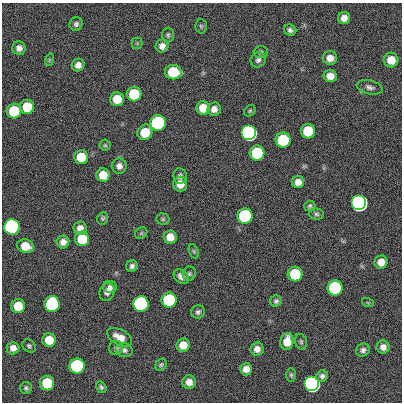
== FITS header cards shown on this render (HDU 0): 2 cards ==
NAXIS1  =                  400
NAXIS2  =                  400

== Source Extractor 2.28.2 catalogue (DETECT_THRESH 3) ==
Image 400 x 400 px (HDU 0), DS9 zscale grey, 1 PNG px = 1 image px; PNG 404 x 404 px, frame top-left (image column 1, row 400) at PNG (2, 3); each listed source drawn as its Kron ellipse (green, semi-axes under 4 px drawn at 4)
Background 0.864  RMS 34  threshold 101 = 3 sigma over >= 5 px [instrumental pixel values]
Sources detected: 88; all 88 listed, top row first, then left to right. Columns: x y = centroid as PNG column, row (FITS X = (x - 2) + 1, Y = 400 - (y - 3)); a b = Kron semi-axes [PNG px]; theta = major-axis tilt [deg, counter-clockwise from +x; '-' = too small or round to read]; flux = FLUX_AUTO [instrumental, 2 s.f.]
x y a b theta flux
344 18 6 6 - 1.6e+04
76 24 7 6 - 6.3e+03
201 26 7 5 -87 3.9e+03
290 30 6 5 - 6.7e+03
168 35 7 5 89 4.6e+03
137 43 5 5 - 3.3e+03
162 46 6 6 - 1.3e+04
19 48 7 6 - 1.2e+04
261 52 7 6 - 4.6e+03
330 58 7 7 - 1.8e+04
49 60 6 4 72 3.3e+03
258 60 8 7 - 7.4e+03
391 60 7 7 - 3.2e+04
78 65 6 6 - 1.4e+04
173 72 8 7 - 1.2e+05
330 76 6 6 - 1.9e+04
370 87 13 7 -13 9.4e+03
134 94 7 7 - 1.2e+05
117 99 7 7 - 4.7e+04
27 107 7 7 - 7.3e+04
203 108 7 7 - 3.8e+04
214 109 7 6 - 1.3e+04
14 111 7 7 - 1.2e+05
250 111 6 5 - 3.7e+03
158 123 7 7 - 1.0e+06
308 131 7 7 - 9.0e+04
145 132 8 7 - 5.0e+04
249 133 7 7 - 3.5e+06
283 140 7 7 - 2.1e+05
105 145 5 5 - 3.3e+03
257 153 7 7 - 1.8e+05
81 157 7 7 - 5.7e+04
119 166 7 7 - 1.1e+04
103 175 7 7 - 3.5e+04
180 176 7 6 - 7.6e+03
298 182 6 6 - 1.5e+04
180 184 7 7 - 2.4e+04
359 203 7 7 - 1.1e+07
310 206 6 5 - 4.6e+03
316 214 7 5 -3 5.1e+03
245 216 7 7 - 5.4e+05
103 218 6 5 - 4.2e+03
163 219 6 5 - 3.6e+03
12 227 7 7 - 2.9e+06
80 228 6 6 - 1.4e+04
141 233 6 5 - 3.6e+03
170 237 7 6 - 2.7e+04
82 239 7 7 - 7.7e+04
63 242 6 6 - 1.3e+04
25 246 8 6 -17 3.7e+04
194 251 7 4 -70 3.4e+03
381 262 7 6 - 2.1e+04
132 266 6 5 - 7.5e+03
189 274 7 6 - 5.1e+03
295 274 7 7 - 1.4e+05
181 277 8 6 -42 1.2e+04
110 287 7 6 - 8.7e+03
335 288 7 7 - 5.7e+05
107 292 9 7 62 1.0e+04
169 300 7 7 - 3.1e+05
276 301 5 5 - 5.2e+03
368 303 6 3 -19 2.6e+03
52 304 8 7 - 6.1e+05
141 304 7 7 - 2.1e+06
18 306 7 7 - 5.0e+04
198 312 7 6 - 6.2e+03
120 337 13 8 -28 2.4e+04
49 340 7 6 - 4.7e+04
287 341 8 6 81 3.3e+04
301 342 8 5 -74 4.5e+03
183 345 7 6 - 2.8e+04
29 346 7 6 - 4.8e+03
383 347 6 6 - 1.2e+04
13 348 6 6 - 1.3e+04
116 348 7 7 - 5.9e+03
257 349 6 6 - 1.3e+04
124 350 8 7 - 7.4e+03
363 350 7 6 - 7.9e+03
161 365 6 5 - 4.2e+03
77 366 7 7 - 5.2e+05
246 369 6 6 - 1.7e+04
291 375 7 5 -89 4.0e+03
322 376 6 5 - 7.1e+03
189 382 7 7 - 1.6e+04
47 383 7 7 - 9.9e+04
312 384 7 7 - 5.5e+06
101 387 6 5 - 4.6e+03
26 388 6 6 - 4.6e+03